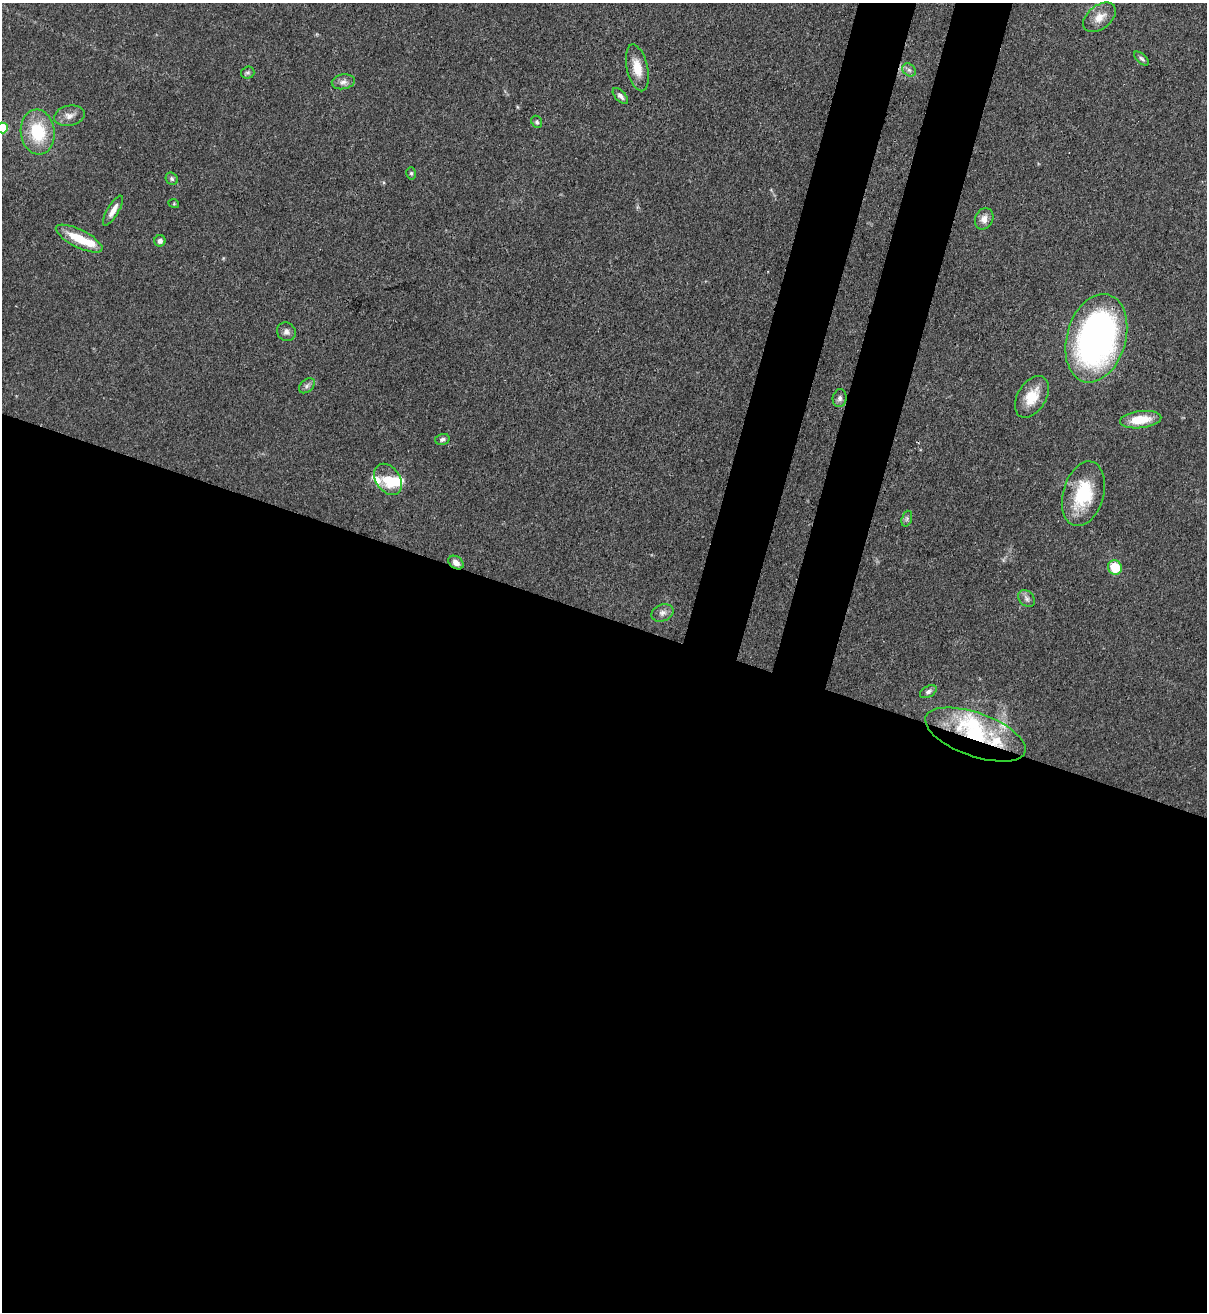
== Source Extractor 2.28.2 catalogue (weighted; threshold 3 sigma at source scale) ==
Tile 14 of 4 x 4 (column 2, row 4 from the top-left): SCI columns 1426-2630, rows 32-1341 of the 5383 x 5305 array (HDU 1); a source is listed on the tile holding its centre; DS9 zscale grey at full resolution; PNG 1209 x 1314 px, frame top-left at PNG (2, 3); each listed source drawn as its Kron ellipse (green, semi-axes under 4 px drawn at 4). Shown black and unused: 58% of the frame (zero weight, under 3 of 4 exposures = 7% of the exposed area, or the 3 px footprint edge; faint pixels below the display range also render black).
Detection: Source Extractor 2.28.2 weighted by HDU 2 'WHT'; one run over the whole footprint, this tile lists its part. Background 0.105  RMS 0.0041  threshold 0.0186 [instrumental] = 3 sigma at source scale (4.5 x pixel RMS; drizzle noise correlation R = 1.50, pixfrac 1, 0.05/0.05 arcsec/px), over >= 5 px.
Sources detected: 40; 2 inside a brighter object's white glare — neither listed nor drawn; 4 inside a brighter listed object's ellipse — not listed separately; the other 34 listed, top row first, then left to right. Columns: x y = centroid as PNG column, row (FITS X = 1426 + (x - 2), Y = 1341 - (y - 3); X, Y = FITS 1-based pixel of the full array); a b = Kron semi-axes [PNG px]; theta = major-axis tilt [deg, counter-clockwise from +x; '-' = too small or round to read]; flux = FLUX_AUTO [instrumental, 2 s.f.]
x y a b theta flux
1099 17 18 11 38 5.1
1141 59 9 4 -41 0.9
637 68 24 10 -77 7.1
909 70 7 6 - 1.3
248 73 7 6 - 0.87
343 82 11 7 11 2.2
620 96 10 5 -47 1.4
69 116 15 10 13 3.3
537 122 6 5 - 0.89
2 128 5 5 - 19
38 132 22 17 -83 20
411 173 6 5 - 0.7
172 179 6 5 - 0.96
174 204 5 3 - 0.4
113 211 17 5 59 3.6
984 219 11 8 63 3.1
79 239 26 9 -26 12
160 241 6 5 - 1.4
286 332 10 9 - 1.9
1096 338 45 29 74 160
307 386 9 6 41 1.4
1032 397 23 14 59 9.1
840 398 9 7 80 1.5
1141 420 21 8 6 10
442 439 7 5 14 1.2
388 479 17 12 -55 9
1083 494 33 20 74 22
907 519 8 5 71 0.89
456 563 8 6 -36 2.4
1115 567 7 7 - 12
1027 599 9 7 -46 1.5
662 613 11 8 22 2.1
928 692 9 5 29 1.3
975 735 53 21 -20 37
Overlapping masked pixels (flux is a lower limit): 2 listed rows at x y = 456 563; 975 735
Isophote crosses this tile's border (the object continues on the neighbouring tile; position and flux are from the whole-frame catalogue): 1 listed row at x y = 2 128